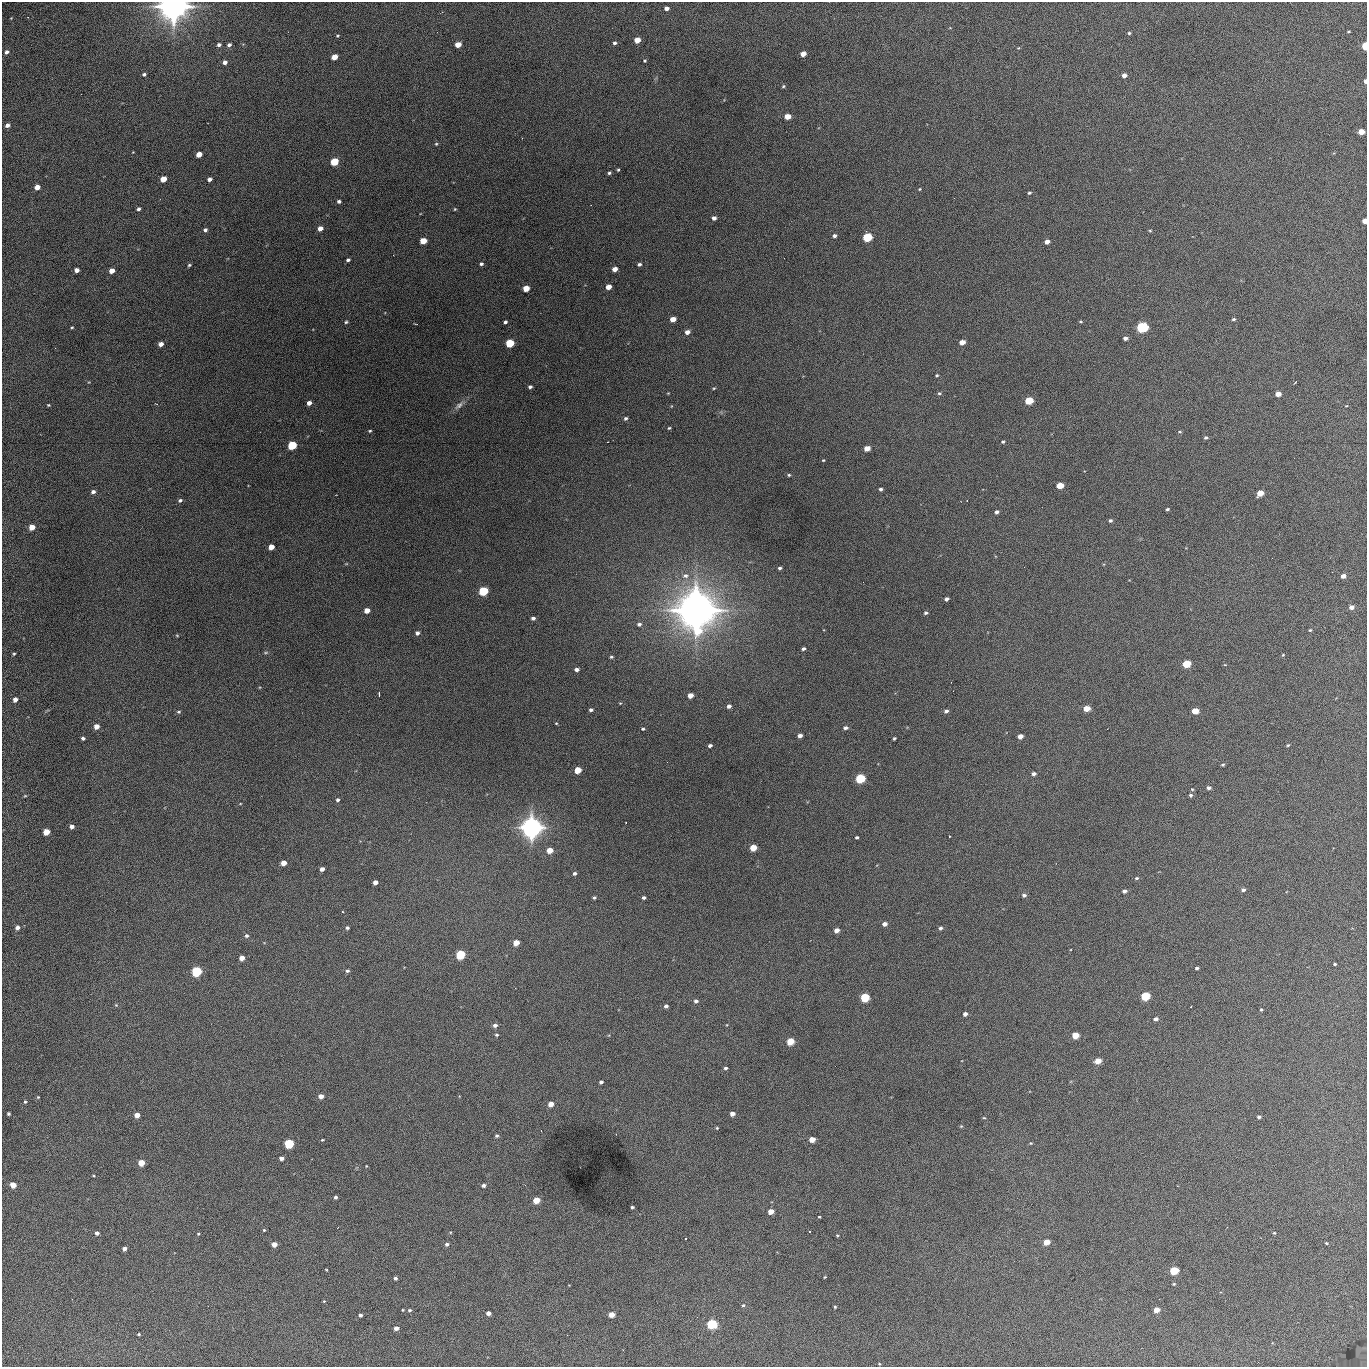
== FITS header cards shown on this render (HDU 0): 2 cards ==
NAXIS1  =                 1365 /fastest changing axis
NAXIS2  =                 1365 /next to fastest changing axis

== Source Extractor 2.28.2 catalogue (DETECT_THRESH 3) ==
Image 1365 x 1365 px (HDU 0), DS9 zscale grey, 1 PNG px = 1 image px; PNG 1369 x 1369 px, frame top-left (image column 1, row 1365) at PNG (2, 2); no overlay
Background 425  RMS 72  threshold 216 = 3 sigma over >= 5 px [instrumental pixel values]
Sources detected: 254; all 254 listed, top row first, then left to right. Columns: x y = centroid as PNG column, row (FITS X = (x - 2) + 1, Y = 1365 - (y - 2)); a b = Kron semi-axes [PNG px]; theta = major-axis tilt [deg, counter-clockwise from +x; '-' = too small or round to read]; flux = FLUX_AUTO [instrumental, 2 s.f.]
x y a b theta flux
173 7 12 10 12 4.2e+06
666 8 4 4 - 2.1e+04
11 18 3 3 - 3.2e+03
1349 31 3 2 - 4.4e+03
1129 33 4 3 - 7.4e+03
337 36 4 3 - 5.2e+03
637 40 5 4 - 6.5e+04
615 43 4 4 - 1.1e+04
219 45 4 4 - 1.3e+04
229 45 5 4 - 1.4e+04
458 45 5 4 - 7.1e+04
1365 46 4 3 - 2.6e+05
1018 48 4 3 - 3.9e+03
7 52 5 4 - 1.5e+04
803 54 5 4 - 4.0e+04
334 57 5 4 - 6.9e+04
645 61 4 4 - 5.9e+03
225 62 5 4 - 2.0e+04
144 74 4 4 - 9.7e+03
1124 75 4 4 - 2.9e+04
1365 81 4 3 - 1.9e+04
783 86 4 3 - 6.0e+03
787 116 5 4 - 6.3e+04
7 125 5 4 - 2.0e+04
1361 132 5 4 - 7.5e+04
436 144 5 4 - 6.1e+03
133 152 2 2 - 2.5e+03
199 154 5 4 - 6.0e+04
334 162 5 4 - 2.1e+05
618 170 3 3 - 5.9e+03
609 173 4 3 - 7.5e+03
163 179 5 4 - 8.4e+04
209 179 4 3 - 1.8e+04
37 187 5 4 - 4.5e+04
920 189 4 3 - 3.9e+03
1029 193 4 3 - 7.1e+03
339 201 4 3 - 1.2e+04
138 209 4 3 - 1.1e+04
455 209 4 3 - 5.1e+03
714 218 4 4 - 1.8e+04
1364 221 4 4 - 4.4e+04
320 228 4 4 - 3.9e+04
205 230 4 4 - 1.2e+04
1150 231 5 3 - 4.5e+03
834 236 4 4 - 1.4e+04
867 237 5 5 - 3.8e+05
423 241 5 4 - 9.3e+04
1047 242 4 4 - 2.8e+04
348 260 4 3 - 9.8e+03
481 264 4 4 - 1.1e+04
639 264 4 3 - 1.2e+04
189 265 4 3 - 6.5e+03
615 269 4 4 - 4.0e+04
77 270 4 4 - 2.8e+04
112 271 4 4 - 4.3e+04
608 287 4 4 - 5.0e+04
526 288 5 4 - 9.4e+04
673 319 5 4 - 5.1e+04
1234 319 4 3 - 8.1e+03
346 322 4 4 - 6.9e+03
505 322 4 3 - 1.0e+04
1080 322 5 2 - 4.6e+03
72 327 4 3 - 4.5e+03
1142 327 6 5 - 7.6e+05
687 332 5 4 - 2.6e+04
1125 338 4 4 - 1.6e+04
962 342 5 4 - 5.1e+04
510 343 5 5 - 2.7e+05
161 344 5 4 - 2.7e+04
937 375 4 3 - 5.4e+03
1295 382 3 2 - 3.3e+03
530 387 4 3 - 1.1e+04
714 388 4 3 - 4.6e+03
668 393 3 3 - 3.5e+03
939 393 5 4 - 7.0e+03
1278 394 5 4 - 3.9e+04
1029 401 5 4 - 1.9e+05
309 403 4 4 - 2.5e+04
48 405 3 3 - 4.8e+03
459 405 14 6 42 2.5e+04
1346 406 5 3 - 3.5e+03
626 418 4 4 - 1.0e+04
669 428 3 3 - 5.3e+03
370 431 4 3 - 5.7e+03
1179 432 4 3 - 5.3e+03
1206 438 4 4 - 7.7e+03
1003 442 4 4 - 6.6e+03
292 445 5 5 - 3.6e+05
867 448 5 4 - 5.3e+04
823 460 4 3 - 4.2e+03
789 475 4 3 - 6.1e+03
1060 486 5 4 - 9.9e+04
881 489 4 3 - 1.1e+04
93 492 5 4 - 1.6e+04
1260 493 5 4 - 7.5e+04
180 500 5 4 - 1.1e+04
1167 509 3 3 - 6.8e+03
997 512 4 3 - 1.4e+04
1110 520 4 4 - 1.0e+04
32 527 5 4 - 6.5e+04
271 547 5 4 - 5.4e+04
780 568 4 3 - 9.0e+03
685 576 9 7 -1 2.3e+04
1343 576 5 4 - 2.9e+04
483 591 5 5 - 4.4e+05
947 599 4 4 - 1.5e+04
1351 607 5 4 - 2.7e+04
367 610 5 4 - 4.9e+04
696 610 19 18 - 6.2e+06
926 613 4 4 - 9.0e+03
533 618 4 4 - 1.4e+04
639 624 6 5 - 1.2e+04
1310 630 3 3 - 5.4e+03
417 633 5 4 - 1.6e+04
177 635 5 3 - 4.7e+03
803 649 4 3 - 1.1e+04
266 653 6 3 1 5.9e+03
14 654 3 2 - 5.5e+03
1283 655 4 3 - 4.3e+03
611 657 4 3 - 6.6e+03
1186 664 5 4 - 1.8e+05
1225 665 4 3 - 3.1e+03
577 669 5 4 - 1.6e+04
379 694 5 2 - 4.6e+03
690 695 4 4 - 5.0e+04
15 699 4 4 - 3.0e+04
729 706 4 4 - 1.6e+04
1086 708 5 4 - 7.7e+04
591 710 4 3 - 1.1e+04
946 711 5 4 - 1.4e+04
1195 711 5 4 - 9.4e+04
179 712 5 4 - 7.1e+03
556 723 3 3 - 3.7e+03
96 726 4 4 - 4.3e+04
845 728 5 4 - 1.3e+04
643 729 4 3 - 6.5e+03
800 736 4 4 - 2.1e+04
1020 736 5 4 - 3.0e+04
83 738 4 3 - 1.2e+04
894 738 3 3 - 6.3e+03
1288 745 4 3 - 5.1e+03
710 746 4 3 - 1.2e+04
1223 765 4 3 - 6.2e+03
578 770 5 4 - 1.1e+05
1034 774 4 4 - 1.5e+04
860 778 5 5 - 4.2e+05
1209 788 5 4 - 1.3e+04
1192 789 4 3 - 4.5e+03
1190 795 5 4 - 8.5e+03
25 796 5 3 - 4.9e+03
338 800 4 4 - 9.2e+03
240 804 4 2 - 3.2e+03
72 826 4 4 - 2.7e+04
531 828 10 9 - 2.6e+06
46 832 5 4 - 1.1e+05
949 836 3 2 - 4.5e+03
857 837 3 3 - 7.0e+03
753 848 5 4 - 1.1e+05
550 850 5 4 - 7.1e+04
283 863 4 4 - 5.0e+04
322 869 4 4 - 2.2e+04
574 873 4 3 - 9.9e+03
1137 878 5 4 - 7.1e+03
375 882 4 4 - 2.6e+04
1243 890 5 4 - 1.2e+04
1124 891 4 3 - 1.5e+04
1024 895 5 4 - 1.4e+04
594 897 3 3 - 6.9e+03
644 898 3 3 - 1.0e+04
342 912 3 2 - 4.4e+03
884 924 4 4 - 2.4e+04
17 927 5 4 - 2.0e+04
347 928 4 4 - 9.2e+03
940 928 4 4 - 1.0e+04
836 930 4 4 - 3.4e+04
246 936 5 4 - 1.0e+04
516 942 5 4 - 6.5e+04
460 954 5 5 - 3.8e+05
242 958 4 4 - 4.5e+04
1335 964 3 3 - 5.6e+03
1197 968 4 3 - 9.0e+03
197 971 5 5 - 5.9e+05
347 971 5 4 - 9.4e+03
1145 996 5 5 - 2.7e+05
865 997 5 5 - 3.1e+05
696 1001 5 4 - 1.2e+04
116 1005 5 4 - 5.1e+03
666 1006 4 4 - 1.5e+04
1191 1006 2 2 - 3.0e+03
1261 1010 4 3 - 5.1e+03
965 1014 4 4 - 1.8e+04
1156 1019 4 4 - 1.6e+04
495 1025 5 4 - 1.8e+04
496 1035 4 3 - 6.8e+03
1075 1035 5 4 - 9.4e+04
790 1041 5 5 - 1.3e+05
1098 1061 5 4 - 7.3e+04
725 1068 4 4 - 9.7e+03
601 1082 4 3 - 1.2e+04
321 1096 4 4 - 3.4e+04
38 1097 4 4 - 4.4e+03
25 1102 4 3 - 6.7e+03
551 1104 5 4 - 4.5e+04
8 1114 3 3 - 8.4e+03
732 1114 4 4 - 3.3e+04
137 1115 4 4 - 4.5e+04
1259 1117 4 3 - 1.1e+04
984 1118 4 3 - 4.4e+03
961 1126 4 4 - 5.0e+03
717 1128 4 4 - 4.6e+03
497 1136 4 4 - 9.0e+03
812 1139 5 4 - 5.9e+04
322 1140 4 3 - 4.3e+03
289 1143 5 5 - 4.2e+05
1031 1143 4 3 - 4.8e+03
281 1158 4 4 - 2.4e+04
141 1163 5 4 - 1.1e+05
366 1166 3 2 - 3.3e+03
13 1185 5 4 - 8.1e+04
483 1185 4 4 - 1.4e+04
336 1197 3 3 - 1.1e+04
536 1200 5 4 - 1.0e+05
632 1207 3 3 - 8.1e+03
771 1211 5 4 - 5.3e+04
819 1217 3 2 - 4.3e+03
264 1230 4 4 - 5.2e+03
810 1231 3 2 - 4.2e+03
97 1233 4 4 - 1.7e+04
1274 1233 4 3 - 4.9e+03
198 1234 3 3 - 4.8e+03
837 1235 4 3 - 5.2e+03
685 1239 2 2 - 4.4e+03
1046 1242 5 4 - 7.3e+04
1326 1243 4 3 - 5.0e+03
274 1244 4 4 - 4.6e+04
447 1244 4 4 - 1.3e+04
124 1249 4 4 - 2.3e+04
326 1270 3 2 - 3.7e+03
1174 1270 5 4 - 2.8e+05
825 1277 3 3 - 4.4e+03
395 1278 4 3 - 1.1e+04
1174 1284 4 3 - 4.9e+03
324 1301 4 3 - 4.0e+03
743 1305 4 4 - 6.2e+03
835 1307 3 3 - 5.3e+03
409 1310 5 4 - 7.2e+03
1156 1310 5 4 - 6.3e+04
488 1313 4 4 - 2.6e+04
612 1314 5 4 - 5.9e+04
360 1315 4 3 - 1.2e+04
712 1324 5 5 - 5.8e+05
396 1328 4 4 - 2.7e+04
139 1334 3 3 - 5.4e+03
879 1364 3 2 - 3.9e+03
At the frame edge (FLAGS 8, measured only in part): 4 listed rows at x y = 173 7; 1365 46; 1365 81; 1364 221

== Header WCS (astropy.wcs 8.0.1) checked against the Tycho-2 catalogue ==
Header WCS as astropy/WCSLIB reads it (applying the file's SIP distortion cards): RA---TAN-SIP/DEC--TAN-SIP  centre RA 02:17:46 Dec +13:21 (34.44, +13.35 deg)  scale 1.91 arcsec/px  FOV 43.5' x 43.6'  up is -180 deg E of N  parity flipped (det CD > 0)
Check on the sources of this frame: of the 60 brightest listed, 14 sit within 2.9 arcsec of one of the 15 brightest Tycho-2 stars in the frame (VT <= 12.67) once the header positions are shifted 0.64 arcsec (0.57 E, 0.30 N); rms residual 1.38 arcsec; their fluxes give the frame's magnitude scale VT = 25.70 - 2.5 log10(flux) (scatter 0.24 mag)
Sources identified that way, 14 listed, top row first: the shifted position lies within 2.9 arcsec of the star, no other Tycho-2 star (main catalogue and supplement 1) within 5.8 arcsec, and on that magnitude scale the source's flux lands within +1.5 / -3 mag of the star's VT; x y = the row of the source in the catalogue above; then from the Tycho-2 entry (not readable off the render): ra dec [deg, ICRS J2000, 3 dp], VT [Tycho-2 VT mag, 2 dp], TYC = Tycho-2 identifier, HIP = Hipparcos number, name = IAU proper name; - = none
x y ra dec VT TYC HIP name
173 7 34.717 +12.992 7.01 637-807-1 10784 -
1365 46 34.068 +13.016 12.11 637-923-1 - -
867 237 34.341 +13.116 11.78 637-767-1 - -
1142 327 34.191 +13.165 10.78 637-980-1 - -
510 343 34.536 +13.172 12.67 637-944-1 - -
292 445 34.655 +13.226 12.20 637-883-1 - -
483 591 34.551 +13.304 11.62 637-695-1 - -
860 778 34.345 +13.404 11.61 637-1245-1 - -
531 828 34.525 +13.430 7.86 637-948-1 10730 -
197 971 34.708 +13.505 11.14 637-18-1 - -
865 997 34.343 +13.520 12.11 637-855-1 - -
289 1143 34.658 +13.597 11.37 637-890-1 - -
1174 1270 34.174 +13.666 12.36 637-601-1 - -
712 1324 34.427 +13.694 11.59 637-1123-1 - -